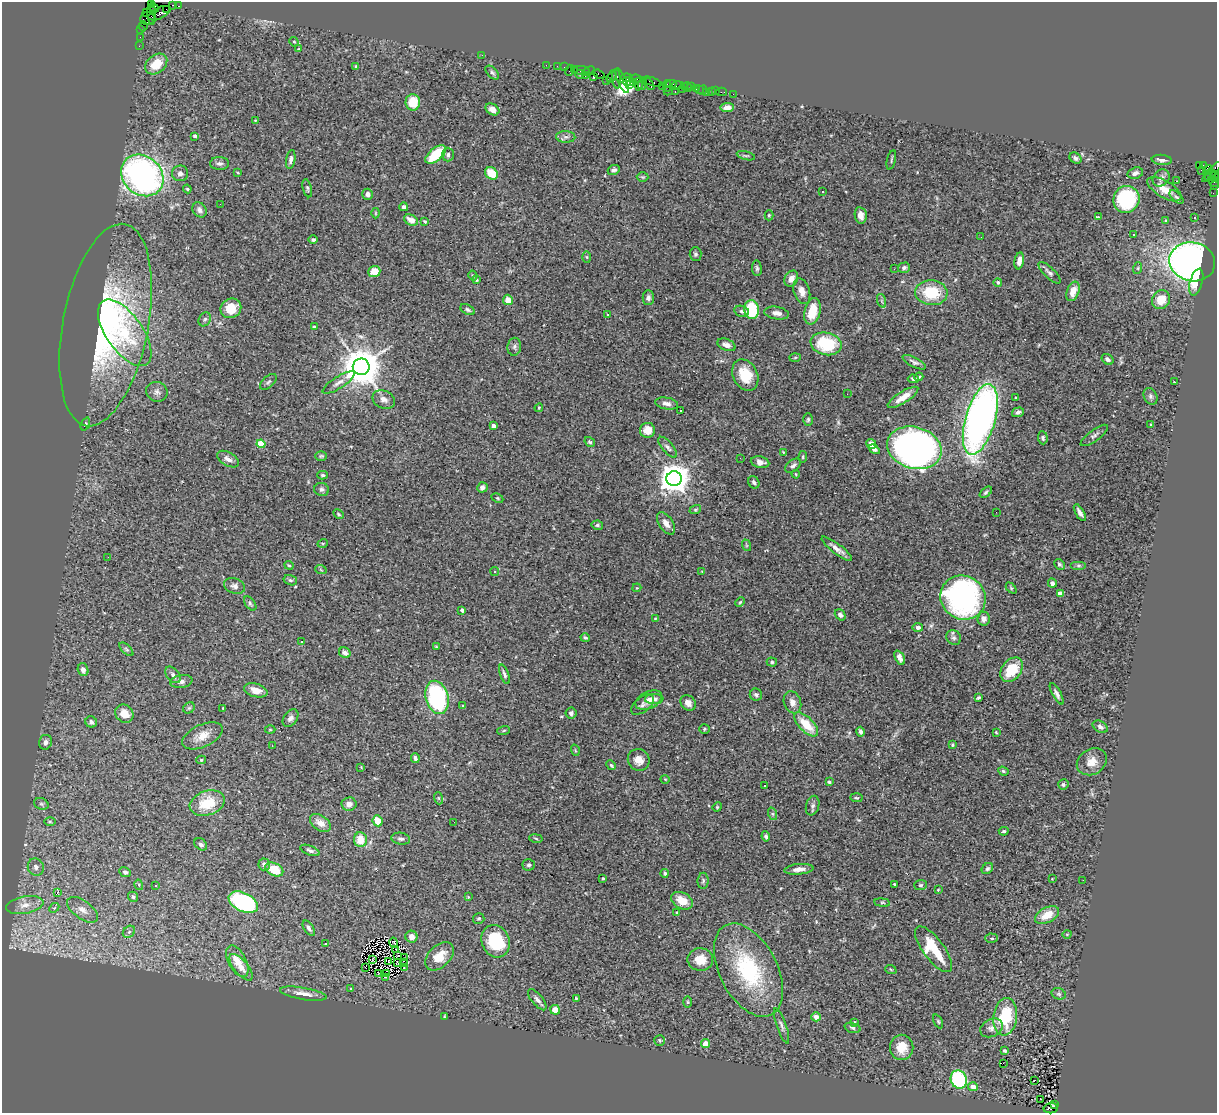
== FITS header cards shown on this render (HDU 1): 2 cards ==
NAXIS1  =                 1215
NAXIS2  =                 1111

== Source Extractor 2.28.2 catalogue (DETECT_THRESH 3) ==
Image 1215 x 1111 px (HDU 1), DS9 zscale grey, 1 PNG px = 1 image px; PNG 1219 x 1115 px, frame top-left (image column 1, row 1111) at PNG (2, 2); each listed source drawn as its Kron ellipse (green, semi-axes under 4 px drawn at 4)
Background 1.79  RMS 0.071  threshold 0.212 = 3 sigma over >= 5 px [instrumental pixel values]
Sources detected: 384; all 384 listed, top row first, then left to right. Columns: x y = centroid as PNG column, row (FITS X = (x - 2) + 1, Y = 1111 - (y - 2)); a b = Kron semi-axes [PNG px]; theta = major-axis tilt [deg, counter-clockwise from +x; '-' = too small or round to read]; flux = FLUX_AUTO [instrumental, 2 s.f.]
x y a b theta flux
151 3 4 2 - 73
173 5 4 3 - 200
179 6 3 2 - 60
154 9 4 3 - 210
166 9 3 2 - 58
147 13 3 2 - 93
160 13 12 5 26 1200
152 14 11 3 -88 620
147 18 7 6 - 690
143 26 5 2 - 87
141 30 2 2 - 61
140 37 2 2 - 36
294 42 5 4 - 5.4
139 46 2 2 - 40
298 49 4 2 - 3.2
482 55 2 2 - 34
156 64 12 9 40 93
546 65 2 2 - 47
557 66 2 2 - 35
356 67 4 3 - 6.2
564 67 2 2 - 33
574 69 3 2 - 140
569 70 5 2 - 280
581 71 8 3 -6 260
589 71 6 2 22 120
492 73 8 5 -44 10
580 74 4 2 - 41
599 74 6 3 -21 180
585 76 3 2 - 120
593 77 3 3 - 240
612 77 6 3 62 150
627 78 6 3 -7 280
616 79 10 4 -84 630
636 79 7 3 -8 450
606 81 2 2 - 42
622 81 13 4 -66 750
627 81 4 3 - 160
633 82 3 3 - 170
652 82 10 3 -19 530
643 83 7 3 72 290
638 84 6 3 -88 980
649 84 7 3 -53 290
671 84 5 2 - 220
630 85 4 3 - 150
677 85 6 3 12 200
662 86 2 2 - 120
667 86 5 2 - 140
684 86 2 2 - 140
687 87 5 3 - 130
692 87 2 2 - 100
696 88 3 2 - 140
682 89 3 2 - 130
699 89 3 2 - 35
703 90 5 2 - 51
668 91 5 2 - 190
711 91 4 3 - 230
716 91 2 2 - 24
675 92 3 2 - 310
706 92 2 2 - 31
722 92 5 2 - 77
733 94 2 2 - 26
413 102 8 7 - 100
727 108 6 4 6 32
492 109 7 5 -32 33
255 121 4 3 - 4.5
195 136 4 3 - 19
566 137 9 6 -2 16
436 155 12 6 40 170
448 155 7 6 - 14
746 156 9 3 -15 6.9
1075 158 6 5 - 14
291 159 9 4 80 16
891 160 10 2 76 5.9
1162 160 10 5 -5 18
219 163 9 6 -1 18
1199 165 3 2 - 340
1203 165 4 3 - 51
614 170 6 4 23 14
1201 170 2 2 - 33
1208 170 5 4 - 700
238 172 3 2 - 4.3
1212 172 13 3 48 760
180 173 8 8 - 19
491 173 7 5 -43 110
1135 173 8 5 17 18
142 175 23 19 -42 1600
1210 176 6 4 45 370
1214 176 5 3 - 410
643 177 6 4 -1 6.2
1161 178 9 7 45 20
1176 181 3 2 - 8.4
1213 182 6 5 - 430
1214 186 3 2 - 71
307 188 9 4 -76 8.7
187 189 4 3 - 5
1164 189 19 8 -31 57
823 192 3 3 - 14
1213 193 2 2 - 31
368 194 5 5 - 18
1177 197 8 4 -43 8.9
1126 199 14 13 - 330
220 204 2 2 - 65
404 207 4 4 - 12
200 210 8 6 -54 19
375 213 5 3 - 4.1
769 215 5 4 - 6.3
861 215 8 6 -80 40
1098 217 3 3 - 5.2
1195 218 2 2 - 4.6
411 220 7 5 -26 37
1166 220 4 4 - 6.7
425 221 4 3 - 5.8
1133 234 3 2 - 4.6
981 237 3 2 - 4.9
313 240 4 4 - 9.3
696 254 7 6 - 11
587 257 6 4 -88 5.6
1019 261 8 4 81 24
1192 262 23 19 -12 2400
757 268 8 5 -83 10
904 268 6 5 - 11
1138 268 6 3 72 6.4
894 269 3 2 - 5.9
374 271 6 5 - 66
1050 273 14 5 -44 18
473 276 5 4 - 8.2
791 279 8 6 62 31
477 280 4 3 - 5.1
998 282 4 4 - 10
1196 282 14 6 74 75
802 291 13 8 -73 38
1073 291 10 6 69 56
931 293 16 12 -4 180
648 298 7 5 90 18
508 300 5 5 - 43
1161 300 10 8 55 79
882 301 7 4 -71 8.7
231 308 11 9 31 94
468 310 8 4 -28 9.6
751 310 9 7 -83 230
742 311 7 5 -15 12
812 311 13 7 76 120
777 313 12 6 -8 26
607 314 3 3 - 11
205 319 7 5 57 11
106 325 103 42 79 1200
314 327 3 3 - 11
125 333 39 18 -55 270
826 344 15 11 -12 250
726 345 9 5 -21 24
514 347 9 7 81 14
795 357 5 3 - 5.4
1108 359 6 5 - 15
914 362 13 5 -27 14
361 367 8 8 - 16000
745 375 16 12 -63 130
919 377 4 3 - 6
913 379 5 4 - 7.7
268 382 10 5 41 12
339 382 18 6 32 28
1174 382 2 2 - 2.6
157 392 11 10 - 23
847 394 2 2 - 7.6
1150 396 9 6 -61 14
903 397 18 5 32 54
1016 397 3 2 - 4.5
384 400 12 8 -24 28
667 403 11 6 -11 24
539 408 4 3 - 4.4
681 410 2 2 - 4.2
1018 412 6 4 19 13
808 419 6 5 - 8.4
980 419 36 15 74 2600
85 424 7 4 69 7.7
1151 424 3 3 - 3.9
494 426 4 3 - 31
647 430 7 7 - 61
1094 435 16 5 37 17
1043 438 6 5 - 9.9
590 442 5 4 - 7.5
261 444 4 4 - 110
871 444 5 4 - 33
668 447 13 5 -49 16
914 448 28 20 -16 2300
874 449 6 4 -34 14
783 452 3 2 - 3.5
321 456 6 4 1 6.4
803 457 6 3 82 4.8
740 458 3 2 - 9.3
228 459 12 6 -30 27
760 462 9 5 -12 23
793 466 9 5 39 14
796 474 4 3 - 4
323 475 5 4 - 6.6
674 479 7 7 - 7700
754 482 6 5 - 11
482 487 5 5 - 19
322 489 7 6 - 13
986 492 7 4 39 8.6
497 498 6 4 -27 6.3
695 510 6 4 18 6.2
996 512 2 2 - 5.2
1080 513 9 4 -60 18
339 514 6 4 -29 6.4
666 523 13 7 -55 31
597 525 6 4 -12 7.7
323 543 5 3 - 4
746 545 6 3 -72 5.2
837 549 19 5 -38 31
108 557 2 2 - 6.1
1059 564 6 4 -43 9.5
289 565 5 3 - 5.2
1078 566 8 4 0 8.7
321 570 6 3 -19 5.3
495 571 4 4 - 9.2
702 571 3 3 - 3
290 580 7 5 -15 8.1
1052 583 5 4 - 15
235 586 11 7 -18 20
637 588 4 4 - 4.2
1011 588 6 4 -46 6
1060 593 4 4 - 49
963 598 23 21 -33 1100
740 602 5 3 - 5.3
250 603 8 4 -53 9.9
462 610 3 3 - 20
840 615 6 4 -51 15
655 618 4 2 - 4
984 619 7 6 - 28
918 627 5 4 - 15
585 638 5 3 - 9.2
954 638 8 7 - 14
301 642 3 2 - 4.1
436 647 3 3 - 4.3
126 649 8 4 -45 9.7
345 653 6 5 - 17
900 658 8 4 -63 19
772 662 5 4 - 7.6
83 670 6 5 - 23
1012 670 14 9 52 150
504 674 10 4 -70 11
173 675 9 6 -50 19
181 681 11 6 8 22
256 690 12 6 -15 42
1057 694 12 4 -61 16
756 695 6 6 - 11
437 697 17 11 -75 540
978 697 4 3 - 8.4
654 699 9 5 -1 17
649 700 14 8 26 37
792 702 11 8 -71 28
688 703 8 7 - 28
643 705 13 7 38 18
463 706 3 3 - 7.2
189 708 6 5 - 8
223 708 3 2 - 4.3
571 713 5 5 - 12
124 714 10 8 -41 55
290 718 9 6 54 20
91 722 6 5 - 13
806 724 15 7 -45 110
1100 727 8 5 -30 17
704 729 5 4 - 6.5
270 730 5 3 - 4.4
504 730 6 3 19 5
860 732 5 4 - 9.9
996 732 4 4 - 4.5
202 736 21 11 25 64
45 742 7 6 - 19
952 745 3 3 - 5.9
272 746 2 2 - 3.2
575 750 6 3 -72 4.6
415 758 5 3 - 11
201 760 5 4 - 7.6
639 760 11 10 - 43
1092 762 16 12 33 55
611 765 5 4 - 7.2
361 767 4 3 - 3.7
1003 771 5 4 - 7.4
665 779 4 3 - 3.4
829 782 4 3 - 6.4
1063 785 5 5 - 8.9
764 786 3 2 - 6
438 798 6 4 -71 5.9
856 798 6 4 -4 6.9
207 803 18 12 18 130
41 804 7 5 -21 9.9
349 804 7 6 - 26
813 806 10 6 73 15
717 807 5 4 - 5.5
773 814 6 4 -71 8.2
50 821 6 4 -1 5.4
378 821 5 5 - 84
454 822 2 2 - 9.5
320 823 12 7 -35 43
1004 831 5 3 - 7.2
766 836 5 4 - 8.1
536 838 7 3 -10 5.4
401 839 9 6 -9 14
360 840 7 6 - 86
201 844 7 5 -42 13
310 850 10 4 -21 14
264 864 6 5 - 15
529 865 6 6 - 10
36 867 9 8 - 20
274 869 9 6 -26 100
799 869 14 5 5 28
987 869 6 5 - 9.3
125 872 6 4 -25 10
665 873 4 3 - 8.1
603 878 3 3 - 5.8
1052 879 3 3 - 3.5
1083 880 2 2 - 8.9
703 881 8 5 88 12
894 884 3 2 - 4.5
139 885 5 3 - 4.9
920 885 6 5 - 8.4
156 886 3 3 - 9.2
938 890 3 3 - 3.4
57 893 3 2 - 36
133 897 5 5 - 12
468 897 3 3 - 3.9
682 901 11 8 -28 75
243 902 15 9 -26 570
882 903 8 4 -8 6.1
25 905 19 8 10 52
54 908 6 4 44 6.3
82 910 18 9 -36 40
677 913 3 3 - 5.9
1047 915 13 7 28 71
479 918 5 5 - 7.9
309 928 8 4 -56 16
129 932 7 5 43 11
1067 934 4 3 - 3.4
411 937 6 6 - 30
991 938 6 4 -3 11
496 941 17 13 -66 260
394 943 5 3 - 6.6
326 944 3 3 - 4.9
396 949 3 2 - 0.63
934 949 27 10 -53 180
398 956 3 2 - 2.8
439 956 17 10 44 87
405 958 3 2 - 2.4
373 959 4 2 - 4.6
700 960 13 11 -1 71
237 961 17 9 -62 61
389 962 3 2 - 4.7
398 962 3 2 - 5.8
403 963 2 2 - 4.9
241 967 16 7 -50 36
366 968 3 2 - 5.1
404 968 3 2 - 4
749 970 50 29 -62 460
891 970 6 3 -21 4.7
378 974 2 2 - 5.9
386 974 3 2 - 4.1
385 977 3 2 - 7.9
351 989 3 3 - 4.5
303 994 24 6 -10 44
1059 994 7 5 -16 9.3
576 998 4 3 - 5.7
537 1000 13 5 -50 20
688 1002 6 4 -89 5.3
555 1010 5 5 - 52
444 1016 4 3 - 3.5
816 1017 5 4 - 24
1005 1017 19 12 83 230
938 1021 7 4 -63 7
854 1022 4 3 - 5
781 1026 19 4 -71 17
852 1028 8 5 -17 11
992 1028 12 8 27 30
659 1040 5 5 - 6.5
706 1044 4 4 - 56
902 1047 12 11 - 81
1005 1051 4 3 - 7.4
1003 1063 2 2 - 8.6
959 1080 9 8 - 390
1034 1080 3 3 - 53
973 1087 5 4 - 40
1040 1099 2 2 - 3.2
1054 1104 3 2 - 360
1051 1108 7 5 7 730
At the frame edge (FLAGS 8, measured only in part): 1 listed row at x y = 151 3